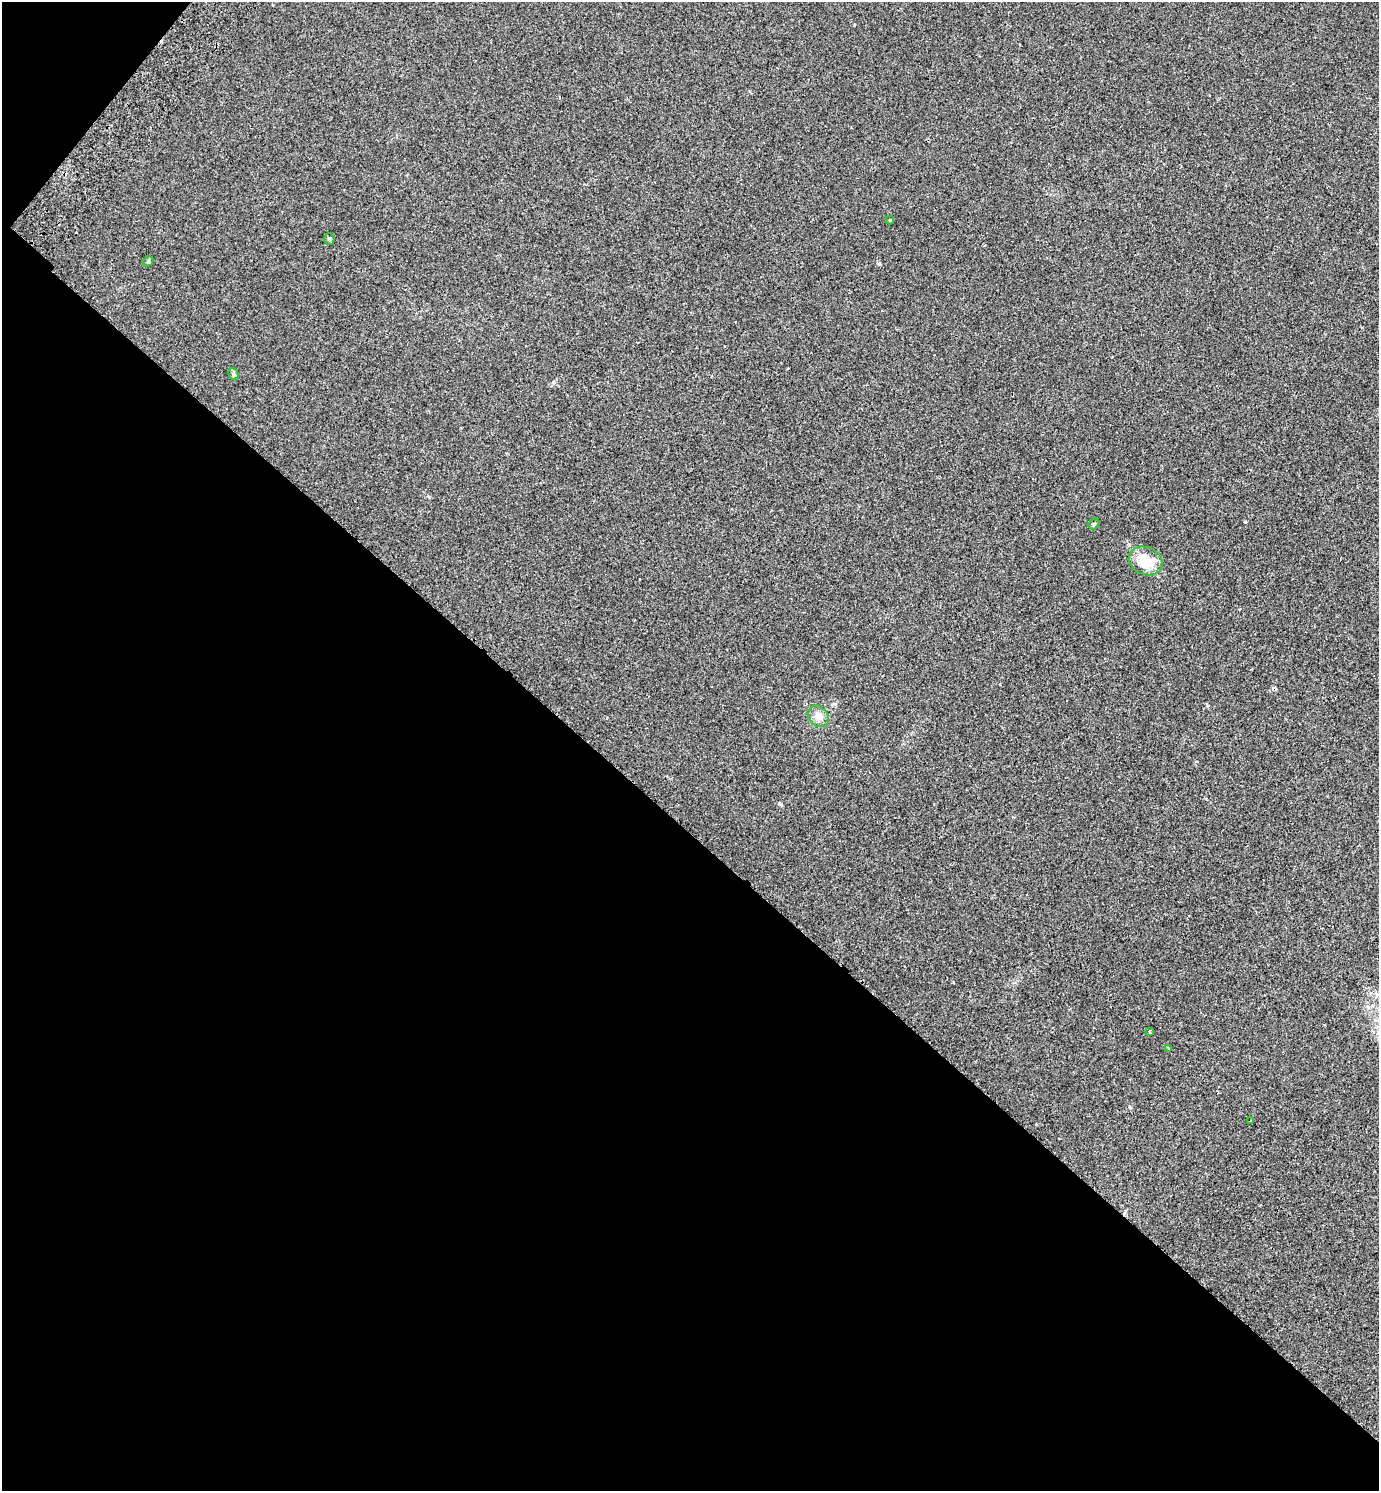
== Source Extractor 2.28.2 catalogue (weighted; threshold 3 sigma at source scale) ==
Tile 9 of 4 x 4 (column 1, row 3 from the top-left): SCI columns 205-1581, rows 1533-3021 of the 6057 x 6041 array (HDU 1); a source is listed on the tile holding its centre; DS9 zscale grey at full resolution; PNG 1381 x 1493 px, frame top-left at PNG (2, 2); each listed source drawn as its Kron ellipse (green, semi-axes under 4 px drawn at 4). Shown black and unused: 45% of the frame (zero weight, under 2 of 3 exposures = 3% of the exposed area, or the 3 px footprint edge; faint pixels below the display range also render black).
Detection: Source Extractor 2.28.2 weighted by HDU 2 'WHT'; one run over the whole footprint, this tile lists its part. Background 0.0259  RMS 0.0068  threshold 0.0307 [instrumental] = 3 sigma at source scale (4.5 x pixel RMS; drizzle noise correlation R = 1.50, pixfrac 1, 0.05/0.05 arcsec/px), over >= 5 px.
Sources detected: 11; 1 cosmic-ray / hot-pixel residue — neither listed nor drawn; the other 10 listed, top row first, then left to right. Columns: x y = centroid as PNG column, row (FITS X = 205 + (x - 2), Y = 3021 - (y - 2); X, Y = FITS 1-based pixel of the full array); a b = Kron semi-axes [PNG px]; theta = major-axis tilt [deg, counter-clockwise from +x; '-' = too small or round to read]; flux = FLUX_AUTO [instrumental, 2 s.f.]
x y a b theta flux
890 220 4 4 - 0.71
329 239 5 5 - 1
148 261 5 4 - 0.83
234 374 6 4 -62 1
1094 524 6 5 - 0.85
1146 561 17 13 -23 15
819 716 12 9 -51 4.5
1149 1031 4 3 - 0.68
1169 1049 3 3 - 1.2
1251 1121 3 3 - 1.3